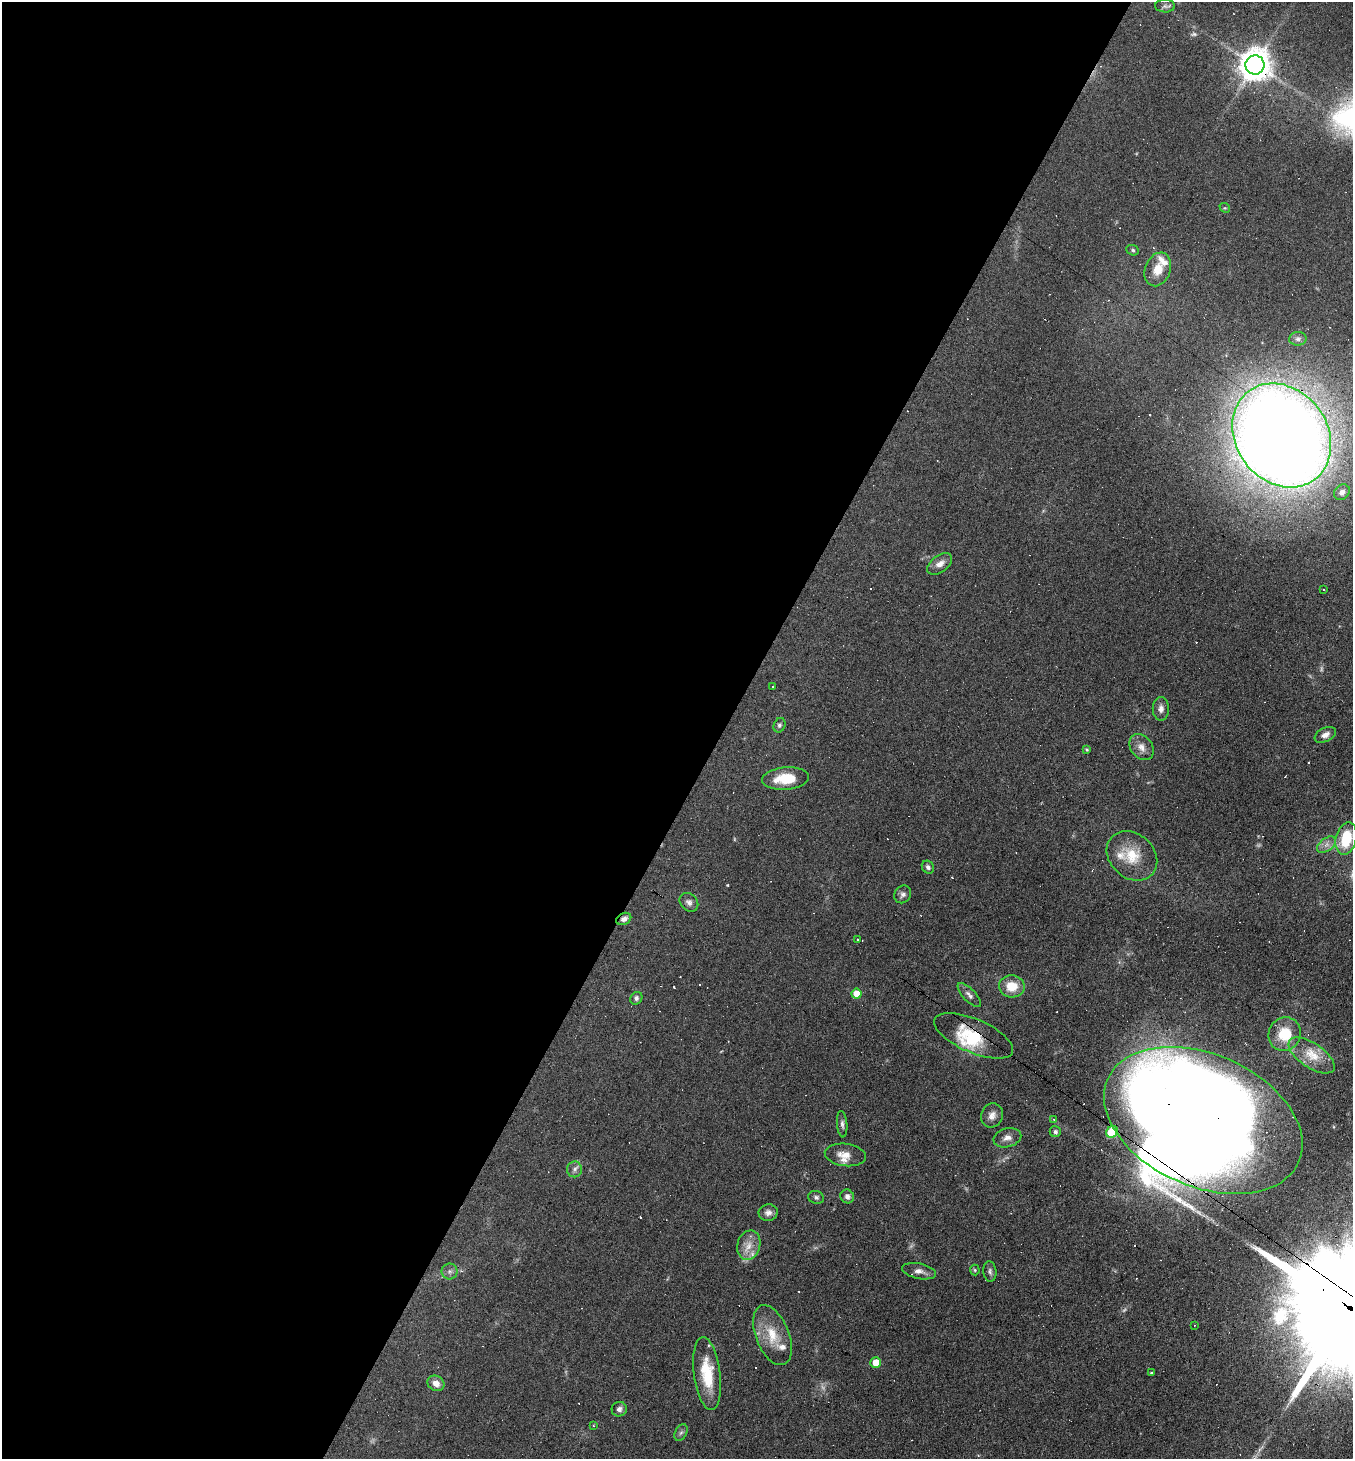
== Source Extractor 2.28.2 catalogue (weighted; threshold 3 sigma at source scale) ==
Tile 5 of 4 x 4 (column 1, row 2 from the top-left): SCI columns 285-1635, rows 2913-4369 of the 5834 x 5825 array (HDU 1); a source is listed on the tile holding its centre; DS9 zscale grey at full resolution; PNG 1355 x 1461 px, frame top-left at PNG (2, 2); each listed source drawn as its Kron ellipse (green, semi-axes under 4 px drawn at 4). Shown black and unused: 54% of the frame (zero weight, under 5 of 9 exposures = <1% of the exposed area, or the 3 px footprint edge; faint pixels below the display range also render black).
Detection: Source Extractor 2.28.2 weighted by HDU 2 'WHT'; one run over the whole footprint, this tile lists its part. Background 0.104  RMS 0.0049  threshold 0.0201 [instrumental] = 3 sigma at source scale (4.09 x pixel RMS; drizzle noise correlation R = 1.36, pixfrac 0.8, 0.05/0.05 arcsec/px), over >= 5 px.
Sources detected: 95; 6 too faint to see at this stretch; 3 inside a brighter object's white glare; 24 cosmic-ray / hot-pixel residue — neither listed nor drawn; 4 inside a brighter listed object's ellipse — not listed separately; the other 58 listed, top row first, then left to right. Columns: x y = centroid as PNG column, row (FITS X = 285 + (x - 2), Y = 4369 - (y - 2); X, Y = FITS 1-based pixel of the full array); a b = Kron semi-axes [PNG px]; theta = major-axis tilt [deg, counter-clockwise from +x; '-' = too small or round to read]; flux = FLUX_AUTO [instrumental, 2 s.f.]
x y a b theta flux
1165 6 10 6 -1 1.3
1255 65 9 9 - 870
1225 208 6 4 -41 0.58
1133 250 6 5 - 0.78
1158 269 17 12 69 7.5
1298 339 8 7 - 1.4
1282 435 55 46 -53 1100
1342 492 8 7 - 2.2
940 564 14 8 37 3.7
1323 590 3 3 - 3.3
773 687 2 2 - 0.42
1161 709 12 8 -90 2.3
779 725 7 5 67 1.1
1325 735 11 7 27 2.4
1141 747 14 10 -54 3.8
1087 750 4 3 - 0.59
785 779 23 11 4 13
1346 838 16 10 76 16
1326 845 11 6 37 2.4
1132 856 28 22 -42 14
928 867 7 5 -52 1.2
903 894 9 8 - 1.8
689 902 10 8 -44 1.9
624 919 8 5 27 2.1
857 939 3 3 - 1
1012 986 13 11 -4 8.9
856 994 5 5 - 6.5
969 995 15 6 -47 2
636 998 7 5 50 1.2
1285 1034 17 16 - 14
974 1036 42 16 -23 19
1312 1055 26 12 -34 9.3
992 1115 12 11 - 3.1
1053 1119 4 3 - 0.58
1203 1120 104 66 -23 1600
842 1124 13 5 -86 1.5
1055 1132 5 5 - 1.3
1112 1132 6 5 - 27
1007 1138 14 9 13 3
845 1155 21 11 -7 5.2
575 1169 8 7 - 1.7
847 1196 7 6 - 2
816 1197 8 6 -14 1.2
768 1213 9 8 - 2.2
749 1245 15 11 74 5.4
975 1270 5 5 - 0.56
450 1271 8 8 - 1.6
919 1271 17 7 -11 3
990 1271 10 6 -85 1.3
1194 1325 3 2 - 0.28
772 1335 31 16 -69 12
876 1362 5 5 - 8.1
707 1373 37 13 -83 16
1151 1373 3 3 - 3.1
436 1383 9 7 -27 3.7
619 1409 7 7 - 1.8
593 1426 4 3 - 0.44
681 1433 9 5 61 1.2
Overlapping masked pixels (flux is a lower limit): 6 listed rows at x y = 1255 65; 1282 435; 624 919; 974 1036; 1203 1120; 1112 1132